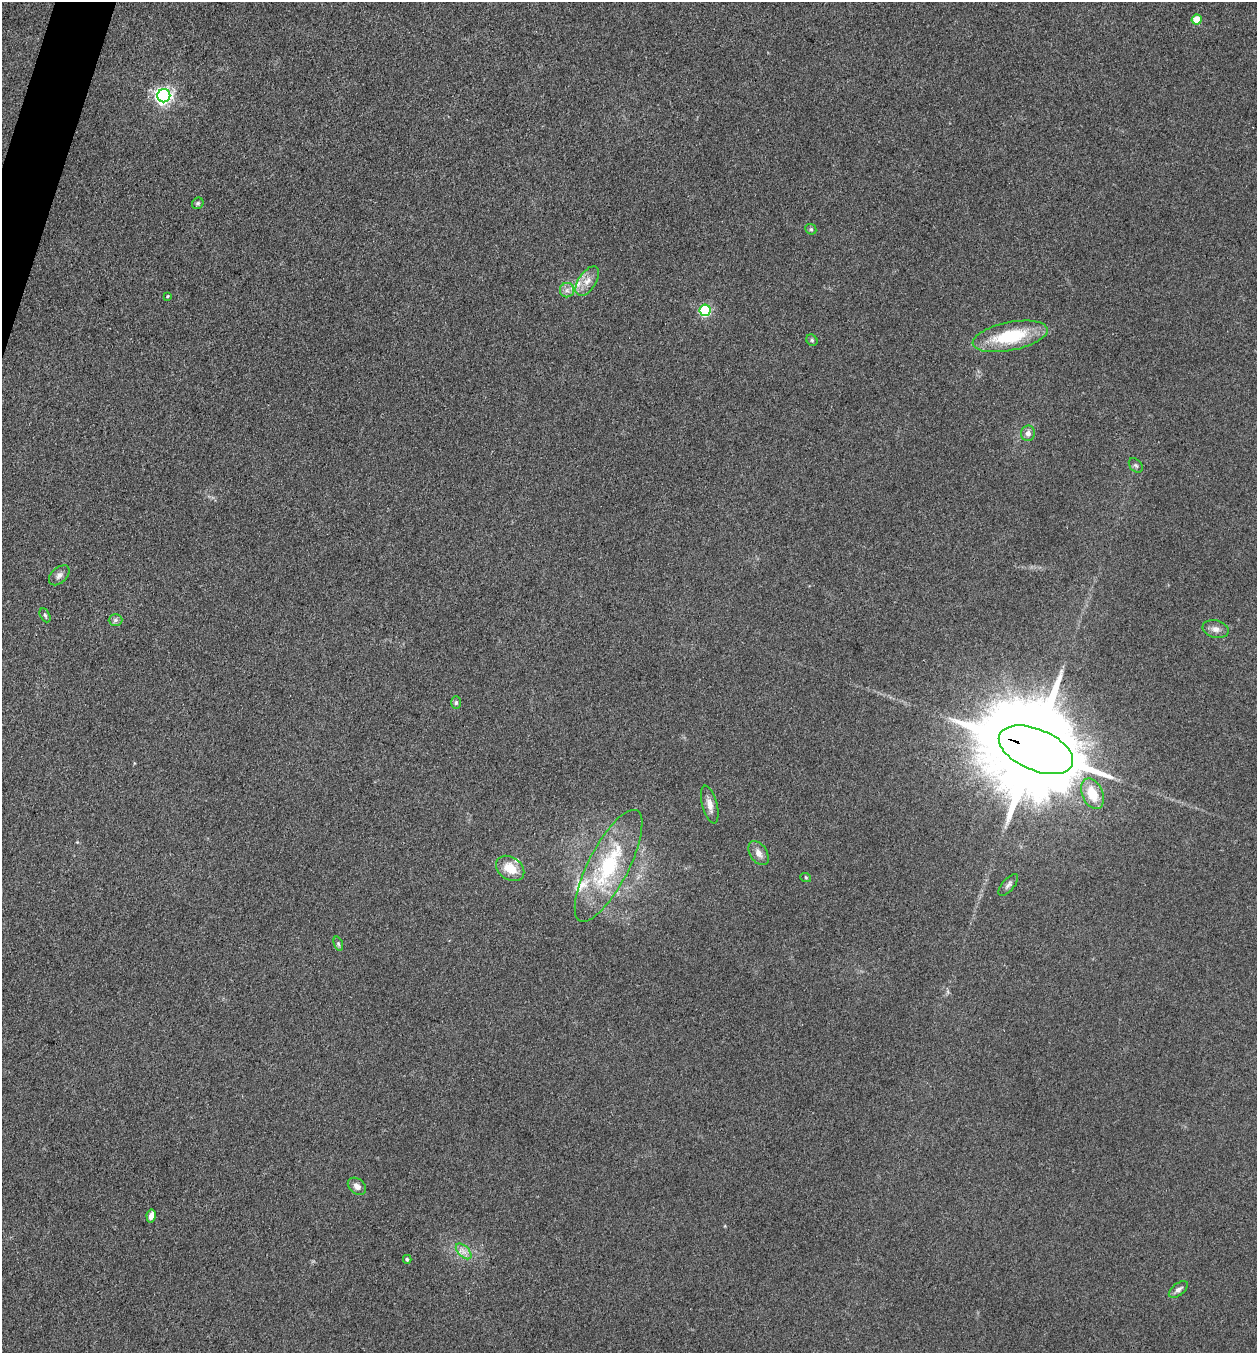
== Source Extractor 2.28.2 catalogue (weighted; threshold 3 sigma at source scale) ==
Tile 11 of 4 x 4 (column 3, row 3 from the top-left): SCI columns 2647-3901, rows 1353-2703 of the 5422 x 5408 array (HDU 1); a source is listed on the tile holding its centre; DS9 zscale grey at full resolution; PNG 1259 x 1355 px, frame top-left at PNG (2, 2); each listed source drawn as its Kron ellipse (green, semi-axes under 4 px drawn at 4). Shown black and unused: <1% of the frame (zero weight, under 3 of 4 exposures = <1% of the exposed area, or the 3 px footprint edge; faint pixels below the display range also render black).
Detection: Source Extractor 2.28.2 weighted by HDU 2 'WHT'; one run over the whole footprint, this tile lists its part. Background 0.265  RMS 0.0092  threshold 0.0415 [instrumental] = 3 sigma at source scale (4.5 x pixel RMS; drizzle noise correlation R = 1.50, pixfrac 1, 0.05/0.05 arcsec/px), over >= 5 px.
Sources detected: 34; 3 inside a brighter listed object's ellipse — not listed separately; the other 31 listed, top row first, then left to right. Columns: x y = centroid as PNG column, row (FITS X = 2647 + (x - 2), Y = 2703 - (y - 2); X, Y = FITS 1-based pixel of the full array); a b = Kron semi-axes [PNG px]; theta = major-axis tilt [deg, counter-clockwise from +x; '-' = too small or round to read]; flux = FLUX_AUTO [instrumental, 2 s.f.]
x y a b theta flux
1197 19 5 5 - 26
164 96 6 6 - 330
198 203 6 5 - 1.7
811 229 6 5 - 1.3
587 281 17 9 56 8.9
567 290 7 7 - 3.9
168 296 4 3 - 0.83
705 310 6 5 - 100
1010 336 38 14 11 55
812 340 6 5 - 1.6
1028 433 7 7 - 5.2
1136 465 8 5 -47 2
59 575 12 7 42 4.2
45 615 7 4 -63 1.7
116 620 7 6 - 2.4
1216 629 13 8 -13 5.7
456 703 6 5 - 2
1036 750 39 20 -23 26000
1092 794 16 10 -67 22
710 805 19 7 -75 7.4
759 853 13 8 -57 6.3
609 866 62 20 63 88
510 868 15 11 -35 17
806 878 5 3 - 0.96
1008 885 13 6 50 3.3
338 944 7 4 -70 1.4
357 1186 10 7 -39 5
151 1216 6 4 79 5.8
464 1251 10 5 -45 4.6
407 1259 4 3 - 1.5
1178 1289 11 6 38 3.8
Overlapping masked pixels (flux is a lower limit): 1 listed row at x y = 1036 750